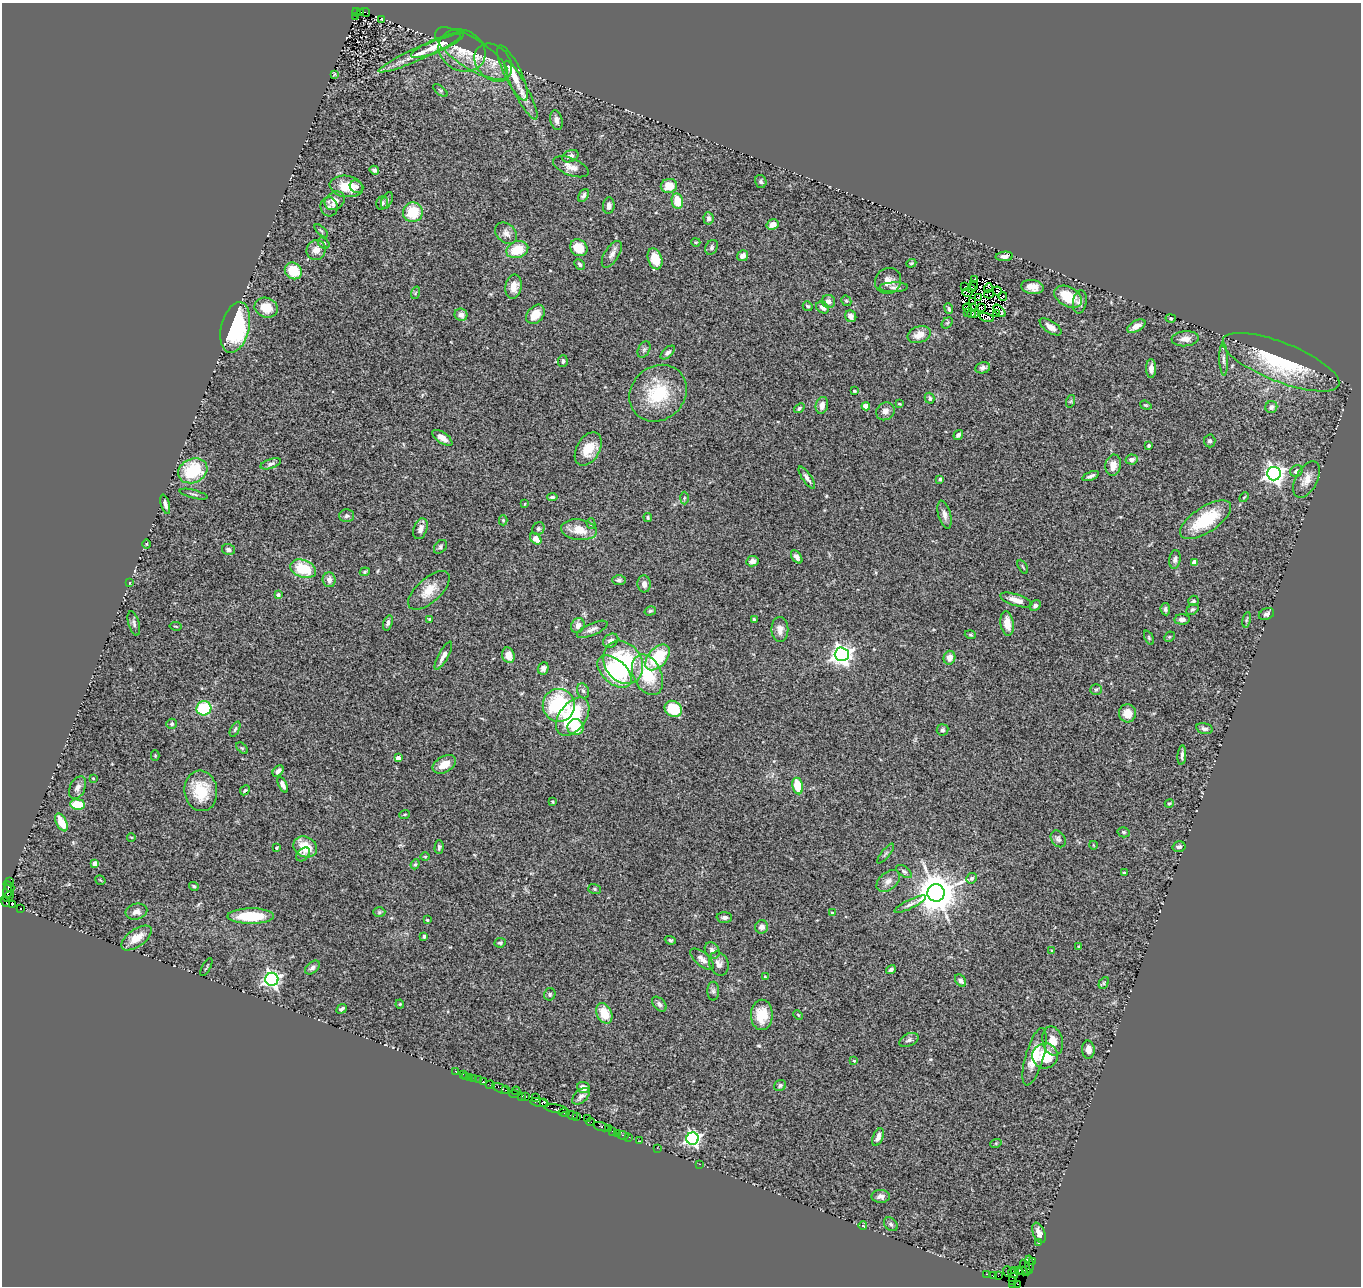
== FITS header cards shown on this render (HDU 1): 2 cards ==
NAXIS1  =                 1359
NAXIS2  =                 1284

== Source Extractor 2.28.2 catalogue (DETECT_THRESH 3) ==
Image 1359 x 1284 px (HDU 1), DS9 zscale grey, 1 PNG px = 1 image px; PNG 1363 x 1288 px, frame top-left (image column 1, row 1284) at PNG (2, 3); each listed source drawn as its Kron ellipse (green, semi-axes under 4 px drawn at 4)
Background 1.43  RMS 0.11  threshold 0.333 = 3 sigma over >= 5 px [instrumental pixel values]
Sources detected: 354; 16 with non-positive FLUX_AUTO (blend fragments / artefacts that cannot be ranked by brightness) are neither listed nor drawn; the other 338 listed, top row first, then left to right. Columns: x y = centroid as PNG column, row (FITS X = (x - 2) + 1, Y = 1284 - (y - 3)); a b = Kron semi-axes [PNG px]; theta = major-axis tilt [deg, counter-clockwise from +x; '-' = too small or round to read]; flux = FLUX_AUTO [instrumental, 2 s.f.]
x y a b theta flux
356 12 4 3 - 150
361 12 3 3 - 290
365 12 5 3 - 360
355 16 3 2 - 110
382 19 3 2 - 6.1
437 45 28 6 23 110
462 50 24 20 -28 180
420 53 45 6 24 120
472 53 42 15 -33 230
493 63 21 16 -47 110
513 73 30 8 -64 120
334 74 3 2 - 6.1
521 90 33 7 -63 93
440 91 8 4 -39 11
556 120 10 6 -78 39
570 156 8 5 24 38
571 167 19 8 -21 57
374 170 5 4 - 17
761 181 7 5 -76 16
346 186 17 10 -9 170
669 186 8 7 - 120
356 187 7 6 - 23
583 196 7 4 59 20
387 200 9 5 66 15
335 201 11 8 35 86
677 201 8 5 -79 140
382 203 7 5 66 14
609 206 8 5 86 32
329 207 9 8 - 28
413 212 10 10 - 230
709 218 6 5 - 19
773 224 6 5 - 42
321 231 8 3 -44 11
506 233 12 9 -44 43
696 242 4 4 - 8
324 243 6 4 -40 16
712 247 8 6 61 17
579 248 9 8 - 150
316 250 10 9 - 56
517 250 11 8 17 180
612 254 15 7 57 38
743 256 6 5 - 34
1004 256 9 5 3 28
655 259 11 7 -72 130
911 263 5 4 - 9.6
580 264 6 4 -46 15
293 271 9 8 - 190
974 280 4 3 - 2.9
888 281 13 12 - 66
973 285 5 2 - 6.1
514 287 12 8 82 78
894 287 14 5 2 27
965 287 4 3 - 25
1032 287 11 7 -8 74
988 288 4 2 - 14
971 289 3 2 - 6.7
997 291 5 2 - 6.4
967 292 5 2 - 28
415 293 6 3 71 9.8
989 294 5 3 - 8.3
1003 296 4 2 - 12
978 297 3 2 - 16
1068 297 15 9 -30 220
828 301 7 6 - 40
846 301 5 4 - 11
972 301 2 2 - 2.7
1080 302 11 6 81 41
808 306 5 4 - 13
823 307 7 5 -39 41
972 307 3 2 - 11
981 307 2 2 - 8.3
266 308 12 10 -19 140
967 308 4 2 - 4.1
949 309 5 4 - 12
1000 311 7 2 -47 0.51
968 312 2 2 - 14
975 313 3 2 - 22
996 313 2 2 - 2.2
535 314 11 8 48 120
971 314 4 3 - 33
461 315 6 6 - 41
851 316 6 5 - 32
986 317 7 3 -17 20
1171 318 5 4 - 10
947 323 6 4 44 12
1136 326 10 5 29 61
1051 327 12 6 -33 47
235 328 26 14 76 820
919 335 12 8 20 78
1185 339 14 7 5 58
644 349 9 5 64 18
668 352 9 4 42 22
1224 359 16 4 -88 25
563 361 6 5 - 17
1281 362 62 19 -22 680
983 368 7 5 14 24
1151 368 9 5 90 38
854 391 3 2 - 8.4
658 393 30 26 43 410
930 398 5 5 - 15
1071 401 6 4 71 8.7
899 404 3 2 - 7.2
822 405 8 6 76 54
1146 405 6 4 -18 9
866 406 4 4 - 120
1271 407 6 6 - 25
799 408 6 4 40 17
885 411 9 8 - 42
958 435 5 4 - 18
442 438 11 5 -34 51
1210 441 6 6 - 19
1149 446 3 3 - 11
588 449 18 11 60 150
1132 460 6 5 - 29
271 464 10 4 19 22
1113 465 11 7 80 63
193 471 15 12 25 390
1296 471 6 5 - 27
1274 474 7 7 - 4400
1091 476 9 4 22 24
807 478 13 4 -56 28
940 479 3 3 - 16
1307 479 20 10 62 82
194 494 14 2 -14 14
552 497 5 3 - 15
1244 497 6 3 45 7.9
684 498 6 4 88 12
165 504 10 4 -74 24
525 504 3 2 - 4.7
944 515 14 6 -75 38
347 516 7 6 - 20
648 517 4 4 - 13
503 520 5 4 - 8.7
1206 520 29 12 33 380
591 524 5 4 - 9.7
420 529 11 6 71 42
538 529 6 6 - 15
579 530 18 10 -7 130
536 539 6 4 -47 69
147 544 4 3 - 5.4
440 547 8 5 50 15
229 549 7 5 -16 18
797 557 7 4 -54 32
1175 559 9 5 81 23
752 561 6 5 - 40
1194 562 4 4 - 65
1023 567 7 3 -60 8.9
303 569 13 9 -19 280
365 572 5 4 - 10
329 580 7 6 - 40
619 580 7 5 -3 17
129 583 3 2 - 4.9
644 584 8 6 -87 40
429 590 25 12 42 130
278 595 4 3 - 25
1016 600 16 6 -18 58
1193 601 5 5 - 15
1035 606 6 4 33 17
1165 609 6 5 - 16
1192 609 7 4 36 14
650 611 6 4 17 12
1266 614 8 5 25 23
429 619 3 3 - 7.2
754 619 4 3 - 12
1182 619 7 5 -1 26
1247 620 8 4 81 13
134 623 12 5 -74 20
388 623 8 4 72 19
1007 623 12 6 -81 97
176 626 6 3 -10 6.7
578 626 8 6 63 44
592 629 16 6 23 35
780 630 12 8 -89 52
970 635 6 3 -18 9.5
1169 637 6 4 44 9.6
1149 638 7 4 -64 11
611 641 8 6 39 38
842 654 7 7 - 4400
508 655 8 6 -72 81
443 656 16 5 61 47
657 657 15 9 48 360
949 658 7 6 - 57
623 662 23 18 -56 650
543 668 6 5 - 29
615 672 20 12 -41 540
647 675 21 14 -65 350
1096 690 6 5 - 12
583 691 8 5 -70 18
559 705 16 16 - 590
204 708 7 7 - 380
673 709 9 7 -30 260
1128 713 9 8 - 88
573 717 22 13 54 510
171 724 5 5 - 15
576 727 8 8 - 170
235 729 8 3 63 12
1204 729 8 5 -14 22
942 730 6 5 - 15
242 748 7 4 -44 11
1182 755 10 4 85 24
155 756 5 4 - 7.6
398 758 4 3 - 45
444 764 13 8 30 98
278 771 6 4 46 28
93 778 3 2 - 6.5
283 785 8 4 -63 32
798 786 8 5 -79 200
77 788 12 7 64 40
245 790 5 3 - 8.4
201 791 20 16 -83 240
552 802 3 2 - 7.4
1169 803 5 4 - 8.5
78 805 7 5 -4 230
405 814 5 2 - 7.5
61 822 9 5 -63 130
1123 832 6 5 - 13
131 837 4 2 - 4.9
1058 839 9 6 -55 21
1093 845 4 2 - 5.6
305 847 12 10 -26 160
439 847 7 4 88 15
1179 847 6 5 - 23
277 848 4 3 - 10
303 854 8 5 47 17
886 854 12 4 51 16
425 856 5 3 - 6.4
95 863 4 4 - 67
415 864 5 4 - 9.2
904 871 9 5 -37 18
1124 873 4 3 - 10
971 878 5 5 - 18
100 880 5 3 - 6.7
888 881 13 8 40 48
10 882 3 2 - 170
9 886 6 4 -44 230
194 886 5 3 - 11
595 889 6 5 - 14
8 891 7 4 87 670
936 893 8 8 - 25000
8 896 6 3 46 410
6 901 5 2 - 110
910 904 17 4 26 31
12 905 3 2 - 10
21 909 4 3 - 1000
136 912 11 8 15 37
379 912 6 5 - 13
832 913 4 4 - 10
251 916 23 8 0 290
724 917 8 5 -3 25
427 920 3 3 - 11
762 927 7 6 - 41
424 936 4 3 - 13
136 938 17 8 36 110
670 940 5 4 - 12
500 943 6 4 9 14
1079 946 3 2 - 6.3
712 950 9 7 -58 33
1052 951 4 3 - 8.2
702 959 14 6 -41 48
719 964 12 9 -68 43
206 967 10 2 62 8.3
312 968 8 5 40 23
891 969 5 3 - 18
765 977 3 3 - 6.4
272 979 6 6 - 2700
961 981 7 5 -52 28
1104 983 6 4 62 10
713 991 9 6 -90 19
550 994 6 5 - 13
400 1004 4 4 - 8.2
659 1004 8 5 -47 23
342 1009 5 4 - 19
604 1013 10 7 -63 150
762 1015 15 11 89 150
798 1015 5 4 - 7.4
909 1040 10 6 26 22
1053 1041 15 10 -77 89
1088 1050 9 6 -87 52
1045 1056 13 12 - 250
1035 1057 30 9 74 150
854 1061 4 3 - 9
456 1072 3 2 - 12
463 1074 2 2 - 13
466 1076 3 2 - 12
469 1077 2 2 - 15
474 1078 3 2 - 46
479 1080 2 2 - 26
484 1082 3 3 - 88
490 1085 4 2 - 27
780 1086 6 5 - 16
583 1087 6 5 - 50
501 1089 9 3 -25 350
506 1090 4 3 - 37
516 1091 4 2 - 80
514 1094 5 2 - 97
521 1096 3 3 - 73
525 1096 3 2 - 58
581 1096 10 6 43 35
535 1097 2 2 - 100
539 1103 9 3 -12 250
544 1103 3 2 - 83
556 1109 12 3 -9 680
564 1112 6 3 1 61
572 1115 6 4 -17 230
577 1116 3 2 - 61
587 1119 3 2 - 19
591 1122 4 2 - 44
601 1127 8 3 -14 250
608 1128 3 2 - 98
612 1131 3 2 - 75
617 1133 2 2 - 62
623 1135 5 3 - 130
629 1137 3 2 - 71
878 1137 9 5 68 41
693 1139 6 6 - 2100
640 1141 2 2 - 24
996 1143 6 3 19 8
657 1148 2 2 - 28
699 1164 3 2 - 130
881 1196 9 6 -1 28
891 1224 8 5 -45 18
863 1226 4 3 - 5.6
1039 1233 11 6 -68 60
1038 1243 2 2 - 32
1032 1262 3 2 - 28
1029 1265 9 3 -86 210
1025 1268 8 3 -64 100
1015 1270 4 3 - 240
1007 1271 5 3 - 110
1019 1271 2 2 - 47
1023 1271 5 3 - 11
1013 1273 5 3 - 140
986 1274 3 2 - 63
993 1276 3 3 - 220
998 1276 2 2 - 87
1013 1281 3 2 - 32
1012 1284 3 3 - 30
1017 1284 3 2 - 28
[16 non-positive-flux detections neither listed nor drawn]